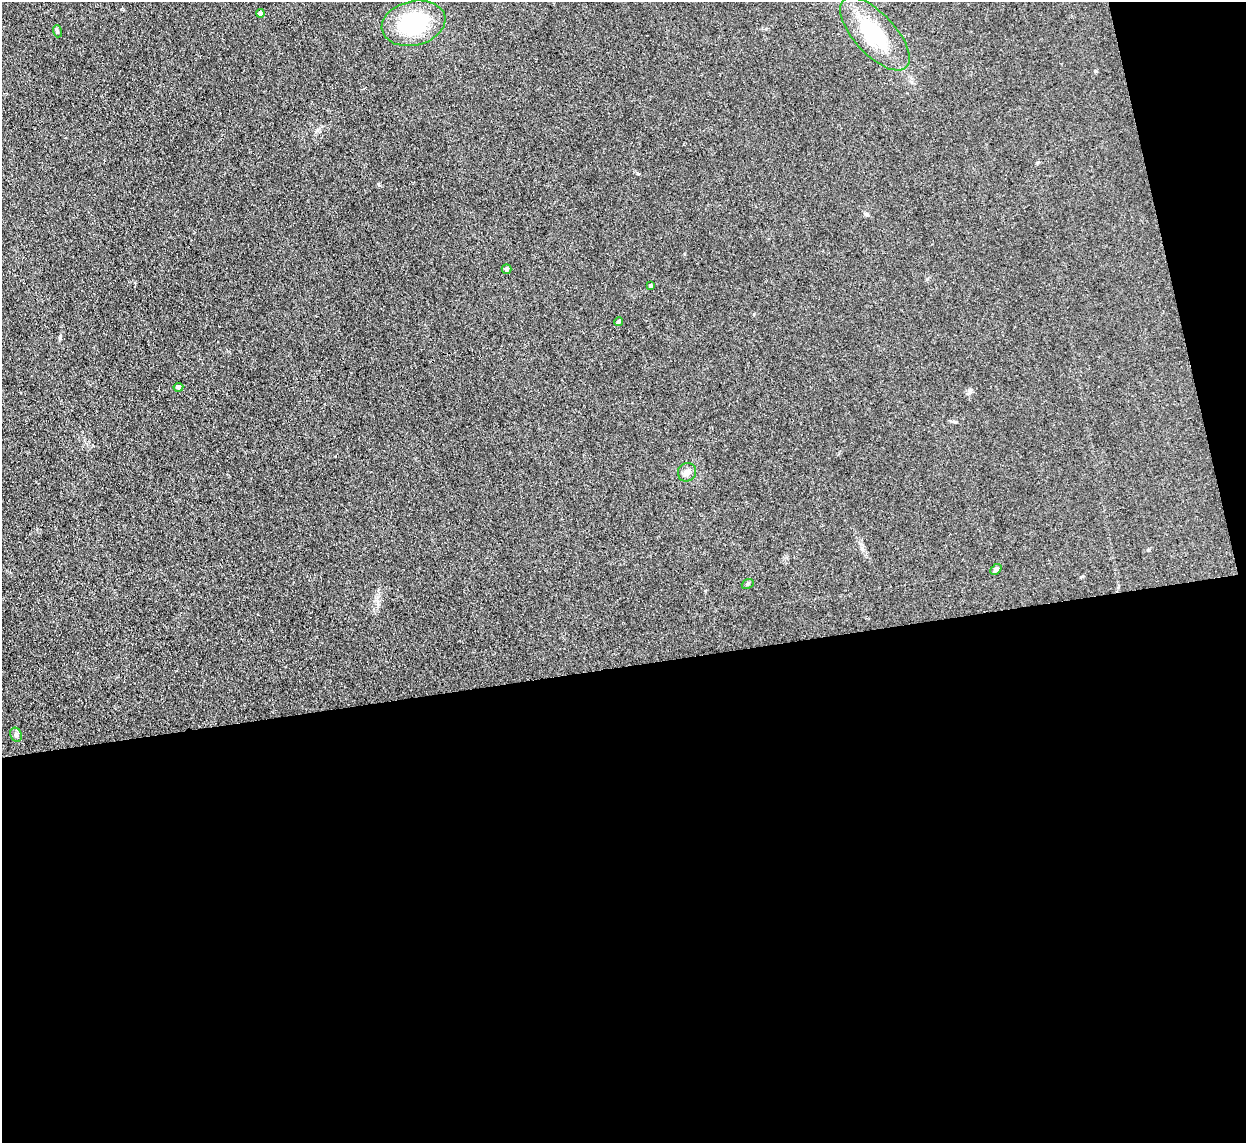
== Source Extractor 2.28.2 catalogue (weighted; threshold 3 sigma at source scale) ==
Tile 16 of 4 x 4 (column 4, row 4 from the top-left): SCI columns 3733-4976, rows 256-1396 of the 4977 x 4957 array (HDU 1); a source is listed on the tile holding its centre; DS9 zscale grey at full resolution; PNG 1248 x 1145 px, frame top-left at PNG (2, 2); each listed source drawn as its Kron ellipse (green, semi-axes under 4 px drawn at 4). Shown black and unused: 45% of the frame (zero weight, under 3 of 4 exposures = <1% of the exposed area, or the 3 px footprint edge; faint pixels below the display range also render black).
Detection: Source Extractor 2.28.2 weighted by HDU 2 'WHT'; one run over the whole footprint, this tile lists its part. Background 0.0975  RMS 0.0072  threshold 0.0325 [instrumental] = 3 sigma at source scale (4.5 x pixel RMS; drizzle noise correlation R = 1.50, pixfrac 1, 0.05/0.05 arcsec/px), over >= 5 px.
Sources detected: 12; all 12 listed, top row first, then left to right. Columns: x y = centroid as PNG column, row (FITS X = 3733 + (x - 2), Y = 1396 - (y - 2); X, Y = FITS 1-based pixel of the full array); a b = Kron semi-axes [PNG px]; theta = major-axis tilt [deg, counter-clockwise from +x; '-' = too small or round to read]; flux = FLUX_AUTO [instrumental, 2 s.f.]
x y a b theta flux
260 13 4 4 - 3.5
414 23 32 22 14 56
57 31 6 4 -72 0.94
875 34 46 20 -47 45
506 269 5 4 - 1.5
651 286 4 4 - 1
619 321 4 4 - 1.2
178 387 5 4 - 2.1
687 472 9 9 - 4.2
996 569 6 4 41 1.7
748 584 6 4 21 1.1
16 735 7 5 -67 1.5
Unlisted compact peaks at least as high as the median listed source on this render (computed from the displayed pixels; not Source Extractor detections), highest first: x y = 378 184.